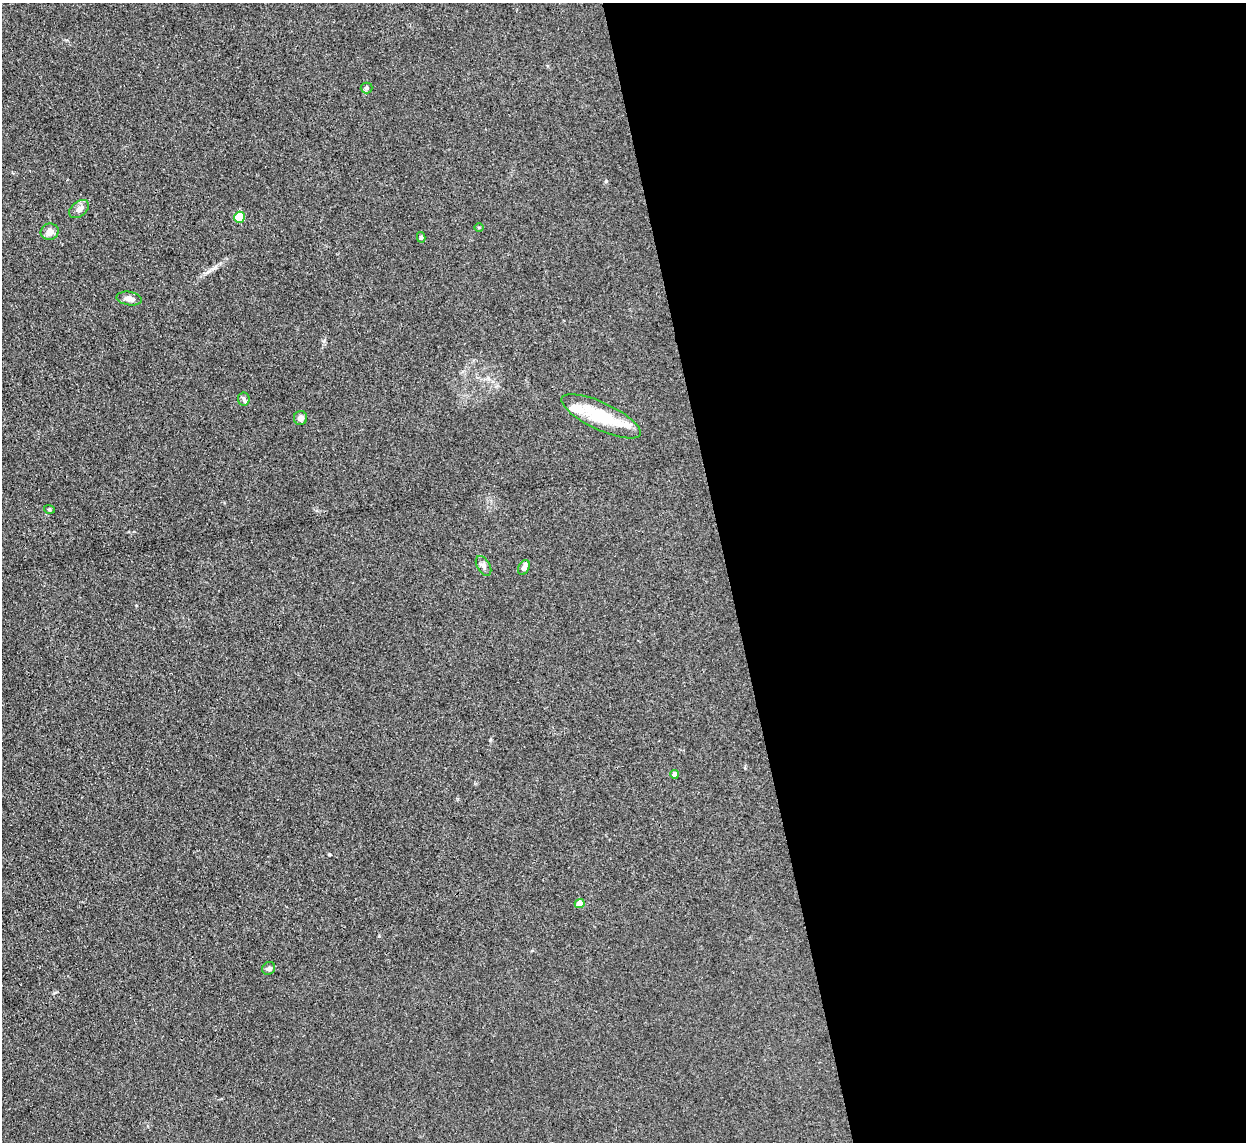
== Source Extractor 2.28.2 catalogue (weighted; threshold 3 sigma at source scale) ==
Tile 8 of 4 x 4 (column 4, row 2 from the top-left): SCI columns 3733-4976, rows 2538-3677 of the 4977 x 4957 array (HDU 1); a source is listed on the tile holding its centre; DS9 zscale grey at full resolution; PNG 1248 x 1144 px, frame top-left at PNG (2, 3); each listed source drawn as its Kron ellipse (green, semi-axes under 4 px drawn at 4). Shown black and unused: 42% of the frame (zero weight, under 3 of 4 exposures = <1% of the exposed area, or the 3 px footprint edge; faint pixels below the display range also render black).
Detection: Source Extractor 2.28.2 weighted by HDU 2 'WHT'; one run over the whole footprint, this tile lists its part. Background 0.0975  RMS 0.0072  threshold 0.0325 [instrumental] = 3 sigma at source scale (4.5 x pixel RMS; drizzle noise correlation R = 1.50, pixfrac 1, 0.05/0.05 arcsec/px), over >= 5 px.
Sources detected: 17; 1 inside a brighter listed object's ellipse — not listed separately; the other 16 listed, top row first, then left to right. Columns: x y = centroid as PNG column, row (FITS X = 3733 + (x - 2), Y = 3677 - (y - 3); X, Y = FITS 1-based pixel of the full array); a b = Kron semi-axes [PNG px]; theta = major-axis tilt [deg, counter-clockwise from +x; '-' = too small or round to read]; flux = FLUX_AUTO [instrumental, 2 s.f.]
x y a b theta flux
367 88 6 5 - 1.4
79 209 11 7 38 3.2
239 217 5 5 - 20
479 227 5 3 - 0.62
50 232 9 8 - 4.3
421 237 5 4 - 1.2
129 298 13 6 -10 4
244 399 6 6 - 1.5
601 416 43 13 -25 37
300 418 7 6 - 3
49 509 5 3 - 0.83
484 566 11 6 -59 2.7
524 568 8 5 67 4.1
674 774 4 4 - 2.4
580 903 5 4 - 9.4
269 968 7 6 - 1.7
Unlisted compact peaks at least as high as the median listed source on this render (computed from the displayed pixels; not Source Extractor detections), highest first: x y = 606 181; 379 936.